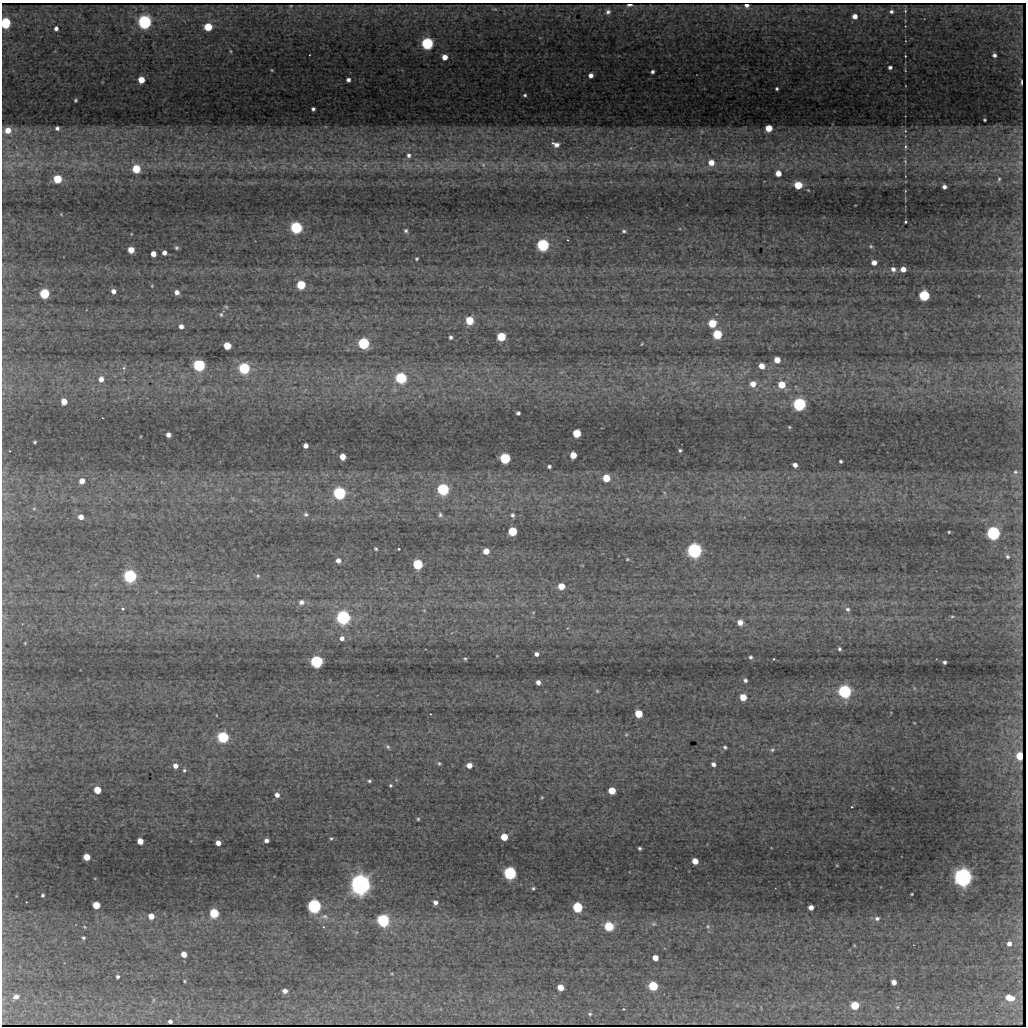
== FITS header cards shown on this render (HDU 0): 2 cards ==
NAXIS1  =                 1024 / length of data axis 1
NAXIS2  =                 1024 / length of data axis 2

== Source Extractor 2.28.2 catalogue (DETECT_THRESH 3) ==
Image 1024 x 1024 px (HDU 0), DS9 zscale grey, 1 PNG px = 1 image px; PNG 1028 x 1028 px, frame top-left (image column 1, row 1024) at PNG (2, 3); no overlay
Background 229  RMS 3.6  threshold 10.7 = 3 sigma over >= 5 px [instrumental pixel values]
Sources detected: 214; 2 with non-positive FLUX_AUTO (blend fragments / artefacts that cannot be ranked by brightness) are not listed; the other 212 listed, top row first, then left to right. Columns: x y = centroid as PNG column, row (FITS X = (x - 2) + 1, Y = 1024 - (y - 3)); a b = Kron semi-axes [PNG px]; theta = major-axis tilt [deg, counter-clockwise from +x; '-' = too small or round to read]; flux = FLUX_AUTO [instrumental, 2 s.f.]
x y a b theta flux
629 5 5 2 - 780
891 11 6 5 - 680
905 11 6 5 - 470
608 12 6 5 - 760
855 16 5 5 - 1700
145 22 5 5 - 110000
6 23 7 5 80 22000
208 27 5 5 - 8900
56 28 4 4 - 850
427 43 5 5 - 58000
230 51 5 3 - 200
994 55 4 4 - 670
905 56 3 2 - 180
445 57 5 5 - 2300
890 67 4 3 - 700
272 70 3 2 - 180
652 72 4 3 - 550
591 75 4 4 - 1100
141 80 5 5 - 5000
348 80 4 4 - 750
777 89 3 3 - 360
525 95 3 3 - 340
76 100 3 3 - 310
313 109 4 3 - 480
984 120 3 2 - 240
57 128 4 4 - 610
769 128 5 5 - 4900
8 130 6 6 - 3300
905 131 5 4 - 340
556 144 10 6 -22 1600
905 147 8 5 90 620
409 155 5 4 - 640
905 161 7 5 -78 450
711 162 6 6 - 2500
483 165 6 5 - 420
136 169 5 5 - 9800
778 173 5 5 - 2600
57 179 5 5 - 12000
999 179 3 2 - 220
798 185 5 5 - 8200
944 187 4 4 - 840
808 190 2 2 - 140
61 214 4 3 - 170
905 222 3 3 - 490
296 228 6 5 - 51000
406 231 6 6 - 600
624 231 5 5 - 450
543 245 5 5 - 65000
871 246 6 5 - 410
176 248 5 5 - 430
131 250 5 5 - 4100
164 253 4 4 - 1000
153 254 5 4 - 2200
417 259 4 4 - 320
874 263 5 4 - 1800
893 269 6 6 - 940
903 269 5 4 - 1800
1021 270 3 2 - 180
301 285 5 5 - 14000
152 286 5 3 - 220
113 291 4 4 - 1100
177 292 6 5 - 1300
44 294 5 5 - 20000
924 295 5 5 - 35000
226 307 6 4 -44 350
221 314 6 6 - 530
470 321 5 5 - 9600
712 323 5 5 - 9000
181 326 5 5 - 1200
717 334 5 5 - 17000
451 337 4 3 - 540
501 337 5 5 - 14000
364 343 6 5 - 43000
642 344 4 3 - 180
227 346 5 5 - 7400
777 360 5 5 - 3200
199 365 5 5 - 52000
762 366 5 5 - 2300
124 368 6 5 - 420
244 368 6 5 - 37000
401 378 6 5 - 43000
101 379 6 6 - 1700
753 384 7 6 - 2400
782 385 5 5 - 5800
64 402 5 5 - 3400
799 404 6 5 - 85000
518 413 4 4 - 500
789 427 3 3 - 220
577 433 5 5 - 11000
168 435 4 4 - 1200
35 442 3 2 - 260
306 446 4 4 - 1300
680 450 3 3 - 320
573 455 5 5 - 3900
342 457 5 5 - 2800
505 458 5 5 - 33000
841 461 3 3 - 370
795 465 4 4 - 1000
549 466 4 3 - 510
1015 472 6 5 - 440
606 478 5 5 - 6600
82 481 5 5 - 2000
443 489 6 5 - 50000
339 493 6 6 - 60000
34 509 6 4 0 320
306 514 7 6 - 640
440 515 6 6 - 510
512 515 5 5 - 570
81 517 5 5 - 1700
513 531 5 5 - 15000
949 532 3 2 - 230
993 533 5 5 - 100000
376 549 4 3 - 310
398 549 3 3 - 720
694 550 6 6 - 150000
486 551 5 5 - 3100
1007 556 5 4 - 410
627 559 3 3 - 210
338 560 5 5 - 1100
418 564 5 5 - 26000
130 576 6 5 - 74000
258 576 6 5 - 430
561 586 5 5 - 4200
301 602 8 7 - 1300
122 609 3 3 - 450
848 609 7 6 - 630
424 610 6 3 -19 260
952 616 5 3 - 280
343 617 6 6 - 110000
740 622 6 5 - 1900
342 638 6 6 - 1200
25 643 4 4 - 230
839 649 5 4 - 450
536 654 4 4 - 840
750 657 5 5 - 480
465 659 4 3 - 320
773 659 3 2 - 210
317 662 5 5 - 69000
945 662 4 3 - 480
745 680 5 4 - 580
538 682 4 4 - 1100
597 691 5 4 - 260
845 692 6 5 - 93000
743 697 5 5 - 5100
430 714 2 2 - 180
638 714 5 5 - 9000
626 735 5 5 - 350
223 737 6 5 - 43000
388 747 6 5 - 400
725 747 4 3 - 390
772 750 6 5 - 390
1020 756 5 4 - 6800
439 763 5 4 - 350
713 764 4 4 - 900
469 765 5 4 - 2100
175 766 6 5 - 1600
184 770 5 5 - 480
369 781 4 3 - 360
390 785 3 3 - 300
97 790 5 5 - 6900
612 791 5 5 - 7600
277 795 5 4 - 1200
542 797 5 4 - 310
851 807 3 2 - 210
418 819 4 4 - 300
504 837 5 5 - 6600
331 838 4 4 - 270
266 840 4 4 - 900
140 841 5 4 - 3400
218 843 4 4 - 1800
640 848 3 3 - 410
87 857 5 5 - 5100
695 861 5 4 - 3300
510 873 6 5 - 76000
963 877 6 6 - 370000
361 884 6 6 - 510000
533 888 4 4 - 380
912 894 3 2 - 190
42 895 3 3 - 370
435 902 4 4 - 1100
96 905 5 5 - 7000
314 906 6 5 - 110000
577 907 5 5 - 28000
811 907 4 4 - 1700
214 913 5 5 - 20000
151 916 5 4 - 2900
324 916 10 7 -2 1100
877 918 6 5 - 670
383 920 6 5 - 64000
654 924 6 5 - 340
609 926 5 5 - 18000
708 926 5 4 - 320
85 927 5 3 - 200
83 938 3 3 - 380
1009 944 5 5 - 1300
184 954 5 4 - 2800
655 958 5 4 - 2900
392 974 5 3 - 210
118 977 3 3 - 490
184 981 3 2 - 230
894 982 5 4 - 1600
653 986 5 5 - 21000
560 987 5 5 - 3300
285 991 5 5 - 1400
16 997 5 4 - 1000
1009 998 7 4 -13 4300
153 1000 6 3 71 200
855 1005 5 5 - 11000
897 1007 5 4 - 280
623 1009 3 3 - 250
590 1014 6 5 - 520
170 1021 4 4 - 790
At the frame edge (FLAGS 8, measured only in part): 1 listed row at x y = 6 23
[2 non-positive-flux detections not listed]